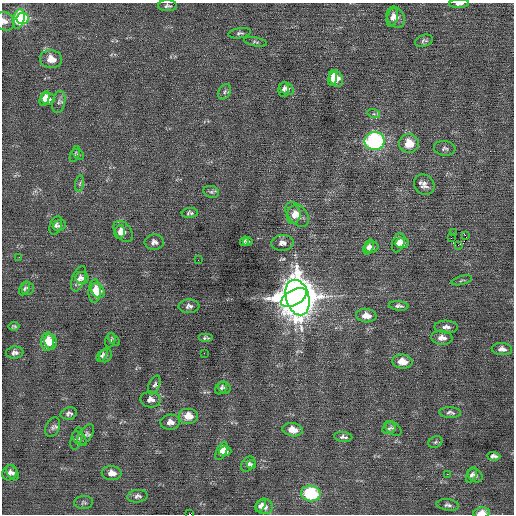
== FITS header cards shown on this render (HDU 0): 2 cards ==
NAXIS1  =                  512 / Axis length
NAXIS2  =                  512 / Axis length

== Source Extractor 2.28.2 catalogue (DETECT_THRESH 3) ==
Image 512 x 512 px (HDU 0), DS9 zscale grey, 1 PNG px = 1 image px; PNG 516 x 516 px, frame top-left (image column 1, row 512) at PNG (2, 3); each listed source drawn as its Kron ellipse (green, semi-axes under 4 px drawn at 4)
Background 0.0436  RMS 0.66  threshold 1.99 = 3 sigma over >= 5 px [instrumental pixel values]
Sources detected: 111; all 111 listed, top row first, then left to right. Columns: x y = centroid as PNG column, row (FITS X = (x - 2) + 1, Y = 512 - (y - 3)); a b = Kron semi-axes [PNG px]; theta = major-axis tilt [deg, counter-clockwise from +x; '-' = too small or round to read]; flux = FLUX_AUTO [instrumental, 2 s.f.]
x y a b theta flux
459 4 10 3 3 150
167 6 9 5 -2 110
392 17 10 5 73 240
396 17 11 8 -60 320
19 19 10 5 77 2500
22 19 6 5 - 1600
4 21 10 9 - 260
240 33 11 5 9 110
424 41 9 5 18 110
255 42 12 4 -11 87
51 59 11 9 -7 560
336 78 9 6 -60 680
333 79 7 4 74 470
284 89 7 5 86 110
287 89 8 5 -35 140
225 92 8 6 59 130
44 99 8 4 71 300
48 99 7 6 - 260
59 102 11 6 78 160
374 114 6 4 -17 63
374 141 10 9 - 7600
409 143 10 9 - 810
445 148 11 7 -8 140
75 154 8 4 69 73
78 154 7 3 -36 64
80 184 8 4 81 98
424 185 11 9 -44 270
211 192 8 6 -18 110
190 213 8 5 6 100
297 214 14 9 -47 440
294 215 9 7 79 280
56 225 9 6 70 120
59 226 6 5 - 91
123 231 12 8 -52 350
120 232 7 5 73 200
454 232 3 2 - 18
465 235 4 2 - 180
451 238 2 2 - 1200
244 241 5 2 - 64
248 241 4 3 - 57
154 242 9 7 2 180
282 243 11 8 4 230
398 243 10 6 69 400
402 243 7 5 9 290
458 245 2 2 - 1400
368 247 8 5 69 200
372 247 7 5 22 160
19 257 3 2 - 54
198 260 2 2 - 55
82 278 6 6 - 120
79 279 13 6 70 210
462 280 10 2 15 58
24 288 7 4 61 86
28 288 6 6 - 100
95 291 11 6 87 610
98 291 8 6 -57 530
294 298 14 7 29 68000
298 298 18 11 -75 79000
189 306 10 6 4 170
399 306 10 4 -4 130
366 316 10 7 -4 430
14 326 5 3 - 75
446 327 11 6 -1 210
206 338 7 3 0 86
442 338 11 7 -5 290
110 340 7 5 72 71
114 340 7 3 -46 54
47 342 9 6 86 680
51 342 8 6 -79 480
502 349 10 6 -4 210
15 353 8 6 6 170
204 353 2 2 - 130
102 355 7 4 54 85
105 355 7 5 57 100
402 362 10 7 -7 570
154 385 10 5 68 100
221 388 7 5 54 96
224 388 6 5 - 84
151 400 10 8 -2 250
69 413 8 6 13 130
450 413 11 5 -3 130
188 416 10 8 0 570
170 422 10 7 4 280
53 427 10 7 66 150
389 428 7 5 29 100
393 428 9 6 -38 110
293 430 10 6 -10 500
86 435 11 6 55 160
343 437 9 5 -6 130
76 439 11 5 75 120
80 439 9 5 -45 110
435 442 7 5 23 79
221 451 10 5 65 440
225 451 6 5 - 340
493 456 7 4 -4 130
248 464 8 6 49 160
252 464 5 4 - 85
10 473 8 6 51 170
12 473 8 5 -54 130
112 473 10 7 -2 350
447 474 2 2 - 180
471 475 8 5 66 130
475 475 8 6 -36 130
311 493 10 8 -9 3500
138 496 10 6 6 150
84 502 9 6 4 110
448 505 11 5 -7 130
261 506 6 4 55 200
264 506 8 7 - 310
482 513 8 5 7 420
189 514 2 2 - 380
At the frame edge (FLAGS 8, measured only in part): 4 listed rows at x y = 459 4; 4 21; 482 513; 189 514